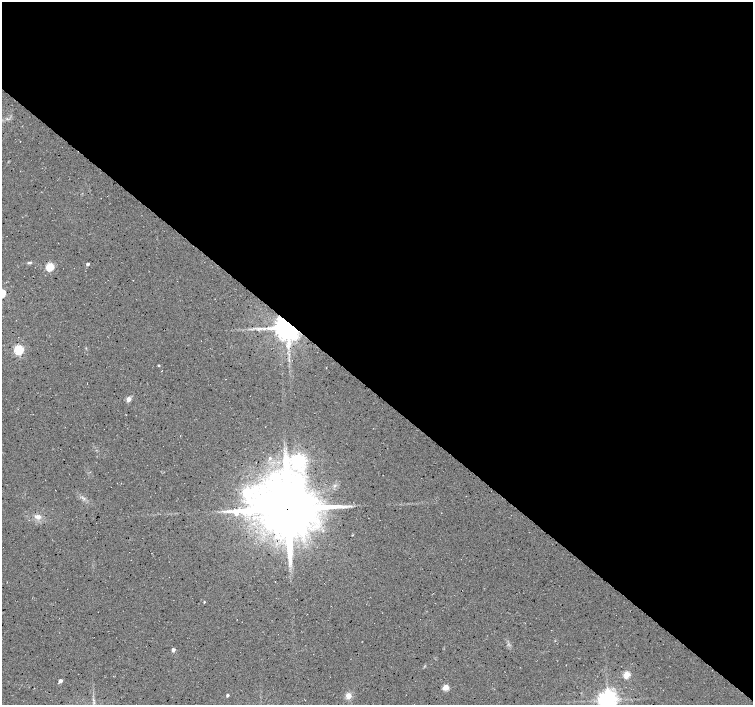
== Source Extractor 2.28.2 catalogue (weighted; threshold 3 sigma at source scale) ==
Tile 3 of 4 x 4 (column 3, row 1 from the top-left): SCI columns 3008-4508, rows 4452-5856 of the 6008 x 6025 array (HDU 1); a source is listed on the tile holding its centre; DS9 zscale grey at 2 x 2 block average (1 PNG px = mean of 2 x 2 image px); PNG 755 x 707 px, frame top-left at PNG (2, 2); no overlay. Shown black and unused: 56% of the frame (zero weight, under 3 of 4 exposures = <1% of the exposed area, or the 3 px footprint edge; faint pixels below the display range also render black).
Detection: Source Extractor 2.28.2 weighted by HDU 2 'WHT'; one run over the whole footprint, this tile lists its part. Background 0.0552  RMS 0.0068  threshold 0.0305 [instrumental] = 3 sigma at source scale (4.5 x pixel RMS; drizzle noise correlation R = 1.50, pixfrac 1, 0.0396/0.0396 arcsec/px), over >= 5 px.
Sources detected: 23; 1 inside a brighter object's white glare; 2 long thin detections or spike segments (spike, bleed or trail) — not listed; the other 20 listed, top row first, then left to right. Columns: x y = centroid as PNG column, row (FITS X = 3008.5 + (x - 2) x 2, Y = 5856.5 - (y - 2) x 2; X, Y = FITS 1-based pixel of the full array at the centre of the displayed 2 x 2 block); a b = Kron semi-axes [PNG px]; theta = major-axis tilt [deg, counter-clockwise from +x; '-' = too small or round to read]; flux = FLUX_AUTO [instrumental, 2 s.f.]
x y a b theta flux
29 262 6 3 7 2.5
87 264 2 2 - 4.8
50 267 3 3 - 89
287 327 6 5 - 2900
19 350 4 3 - 170
158 365 2 2 - 1.9
128 399 3 3 - 20
270 458 3 3 - 2.6
299 461 4 4 - 560
288 508 17 16 - 14000
38 517 10 6 -8 8.7
352 535 3 2 - 0.9
204 602 2 2 - 1.5
173 650 3 2 - 7.1
627 675 3 3 - 54
60 681 3 2 - 8.4
446 687 3 3 - 44
227 695 2 2 - 3.6
348 696 7 6 - 11
607 700 5 5 - 1200
Overlapping masked pixels (flux is a lower limit): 2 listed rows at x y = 287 327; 288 508
Isophote crosses this tile's border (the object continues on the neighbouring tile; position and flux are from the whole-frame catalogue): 1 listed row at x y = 607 700
Diffuse or blended objects may show on this block-average render without a row.